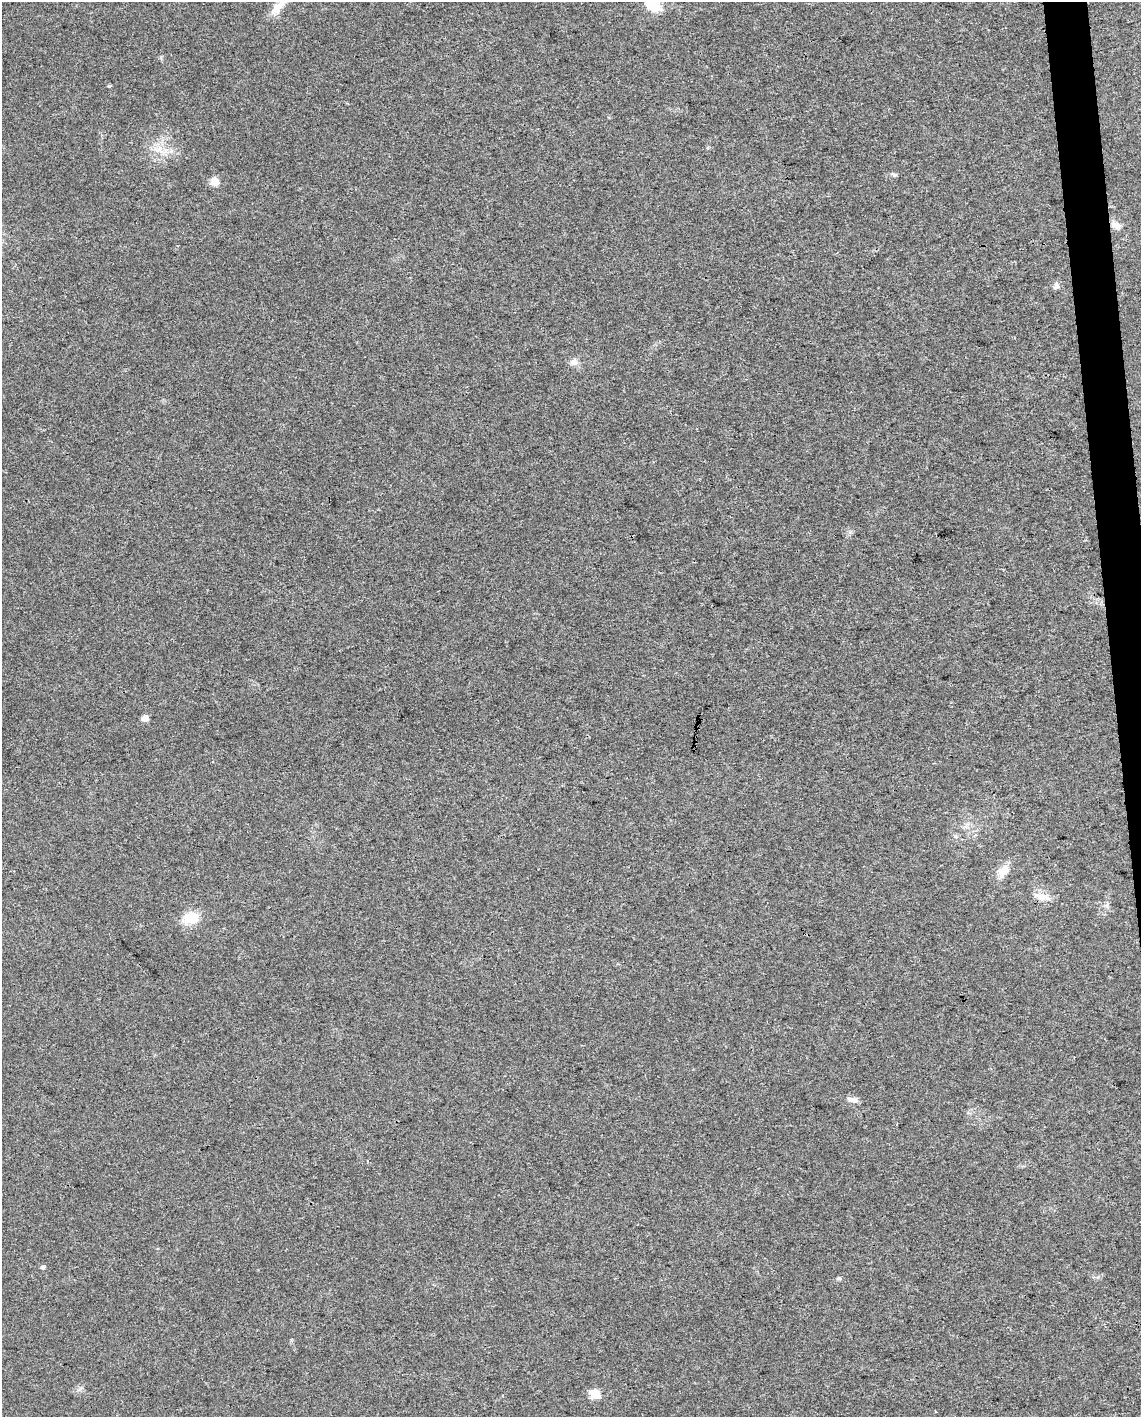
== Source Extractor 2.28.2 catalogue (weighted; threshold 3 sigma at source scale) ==
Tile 6 of 4 x 3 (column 2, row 2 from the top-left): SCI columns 1140-2278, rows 1466-2880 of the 4555 x 4306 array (HDU 1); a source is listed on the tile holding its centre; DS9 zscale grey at full resolution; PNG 1143 x 1419 px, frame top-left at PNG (2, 2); no overlay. Shown black and unused: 2% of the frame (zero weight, under 3 of 4 exposures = <1% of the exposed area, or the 3 px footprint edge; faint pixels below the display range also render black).
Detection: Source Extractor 2.28.2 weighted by HDU 2 'WHT'; one run over the whole footprint, this tile lists its part. Background 0.0216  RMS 0.0037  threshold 0.0168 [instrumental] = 3 sigma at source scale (4.5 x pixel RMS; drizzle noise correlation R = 1.50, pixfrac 1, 0.0396/0.0396 arcsec/px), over >= 5 px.
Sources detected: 16; all 16 listed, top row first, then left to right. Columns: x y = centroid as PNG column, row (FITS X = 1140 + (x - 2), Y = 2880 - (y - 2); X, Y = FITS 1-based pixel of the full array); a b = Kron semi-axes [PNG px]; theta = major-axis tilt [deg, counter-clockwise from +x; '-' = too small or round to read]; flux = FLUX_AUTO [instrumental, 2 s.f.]
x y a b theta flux
653 4 14 8 -63 22
278 6 28 9 48 4.9
159 149 12 3 31 1.2
894 175 7 5 -29 0.74
214 181 5 5 - 11
1115 225 12 9 -23 2.4
1056 286 9 7 88 1.2
574 362 10 9 - 1.9
145 718 5 5 - 5.3
1003 871 14 10 50 5.1
1042 897 22 9 -13 3.7
191 918 16 12 4 8.7
853 1100 14 6 -11 1.8
43 1267 5 5 - 0.95
839 1278 6 5 - 0.68
595 1394 5 5 - 18
Isophote crosses this tile's border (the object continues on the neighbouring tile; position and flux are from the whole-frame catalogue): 2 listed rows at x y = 653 4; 278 6
Unlisted compact peaks at least as high as the median listed source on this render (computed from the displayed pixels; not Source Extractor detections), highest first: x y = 109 86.